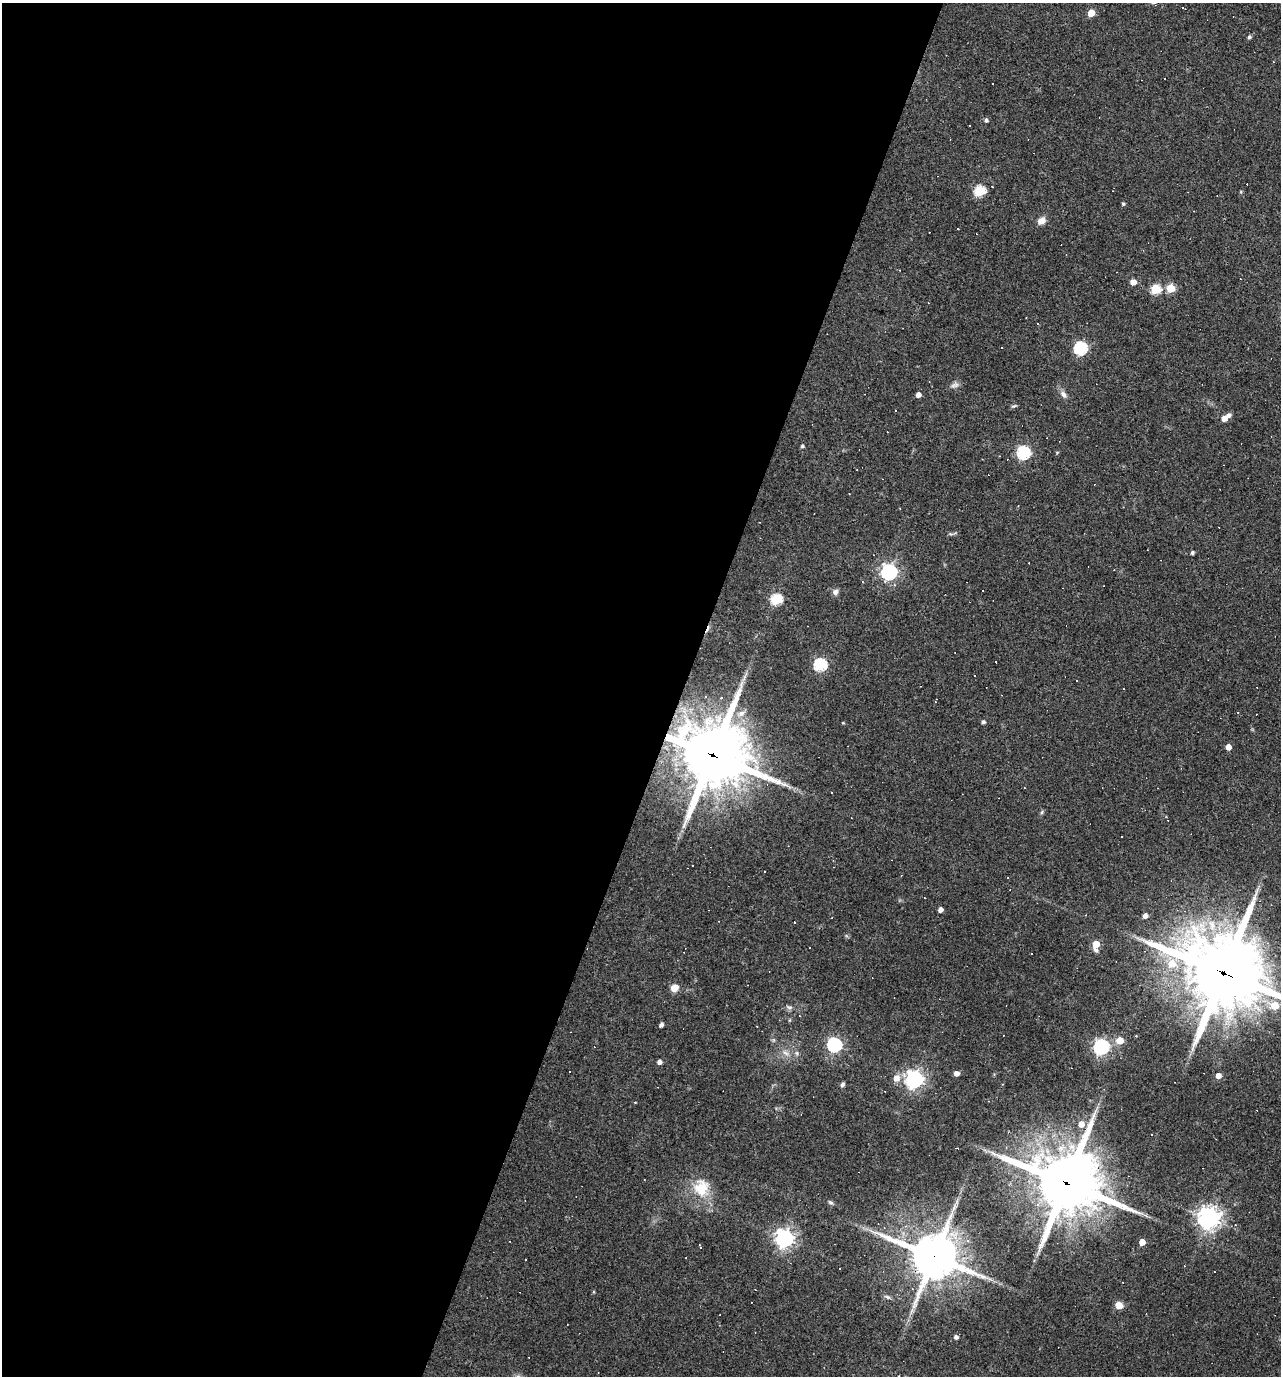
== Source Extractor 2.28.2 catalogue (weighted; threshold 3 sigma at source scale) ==
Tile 5 of 4 x 4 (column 1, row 2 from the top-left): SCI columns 134-1412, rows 2751-4124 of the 5514 x 5499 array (HDU 1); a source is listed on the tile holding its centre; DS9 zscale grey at full resolution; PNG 1283 x 1378 px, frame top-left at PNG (2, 3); no overlay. Shown black and unused: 53% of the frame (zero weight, under 3 of 4 exposures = <1% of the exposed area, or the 3 px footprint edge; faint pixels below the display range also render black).
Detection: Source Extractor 2.28.2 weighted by HDU 2 'WHT'; one run over the whole footprint, this tile lists its part. Background 0.0693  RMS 0.0056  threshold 0.0251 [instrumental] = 3 sigma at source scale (4.5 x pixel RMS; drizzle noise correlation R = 1.50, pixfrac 1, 0.05/0.05 arcsec/px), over >= 5 px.
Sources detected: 114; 38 cosmic-ray / hot-pixel residue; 1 long thin detection or spike segment (spike, bleed or trail) — not listed; the other 75 listed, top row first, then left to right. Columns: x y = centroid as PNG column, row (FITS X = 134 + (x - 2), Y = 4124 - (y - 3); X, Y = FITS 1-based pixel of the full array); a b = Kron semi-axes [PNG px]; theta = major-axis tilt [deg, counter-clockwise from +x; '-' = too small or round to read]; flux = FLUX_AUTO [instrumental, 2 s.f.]
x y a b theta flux
1183 8 3 2 - 0.51
1091 13 5 5 - 10
1249 37 5 4 - 1.3
1164 79 3 3 - 0.6
986 120 4 4 - 1.5
969 125 2 2 - 0.44
980 191 6 5 - 43
1123 203 4 4 - 0.98
1042 221 9 7 30 3.7
958 229 2 2 - 0.46
1133 282 5 5 - 5.8
1171 288 5 5 - 19
1155 289 5 5 - 31
928 303 3 2 - 0.39
1080 348 6 6 - 80
955 385 12 6 10 2
1063 394 11 6 -50 2.5
918 395 4 4 - 3.2
1014 406 8 4 22 0.89
895 410 3 2 - 0.31
1228 415 6 5 - 1.8
1224 418 5 5 - 5.6
802 446 4 4 - 1.1
1057 452 5 3 - 0.54
1023 453 6 6 - 83
1192 552 4 3 - 1.2
889 572 6 6 - 170
983 590 3 3 - 2.1
835 592 7 7 - 2.1
776 599 6 5 - 45
820 665 6 6 - 70
935 702 3 3 - 0.37
741 713 13 7 23 4.2
983 722 4 4 - 1.2
843 723 4 3 - 0.44
1228 747 4 4 - 4.8
713 755 22 21 - 4100
831 792 2 2 - 0.41
693 866 3 3 - 3.4
765 871 3 2 - 0.4
940 909 4 4 - 2.9
1145 916 5 4 - 2.8
1096 944 7 5 86 10
1172 963 8 7 - 10
1224 973 28 23 -27 5900
674 988 8 7 - 5.5
1275 1005 7 6 - 13
789 1007 10 5 -12 1.6
790 1020 6 3 71 0.55
661 1025 4 4 - 1.9
1119 1040 5 5 - 10
834 1045 6 6 - 120
1101 1047 7 6 - 160
785 1053 10 6 -27 2.6
797 1053 6 5 - 1.2
659 1062 4 4 - 2.5
956 1073 5 4 - 3.2
1218 1076 5 4 - 4.3
896 1078 8 7 - 4.4
914 1079 7 7 - 260
842 1085 6 5 - 1.3
1081 1124 6 6 - 4.9
1066 1183 23 20 -20 3900
701 1188 22 20 76 17
830 1202 7 4 -20 1
1209 1218 7 7 - 440
784 1238 7 7 - 280
967 1241 5 5 - 1.7
1142 1242 5 4 - 5.6
700 1247 4 2 - 0.81
934 1256 16 14 -20 2300
594 1292 5 3 - 0.49
887 1297 9 5 -24 1.3
1119 1305 5 5 - 15
956 1337 5 5 - 1.8
Overlapping masked pixels (flux is a lower limit): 4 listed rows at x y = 713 755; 1224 973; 1066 1183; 934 1256
Isophote crosses this tile's border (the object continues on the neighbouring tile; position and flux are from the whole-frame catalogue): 1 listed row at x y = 1224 973